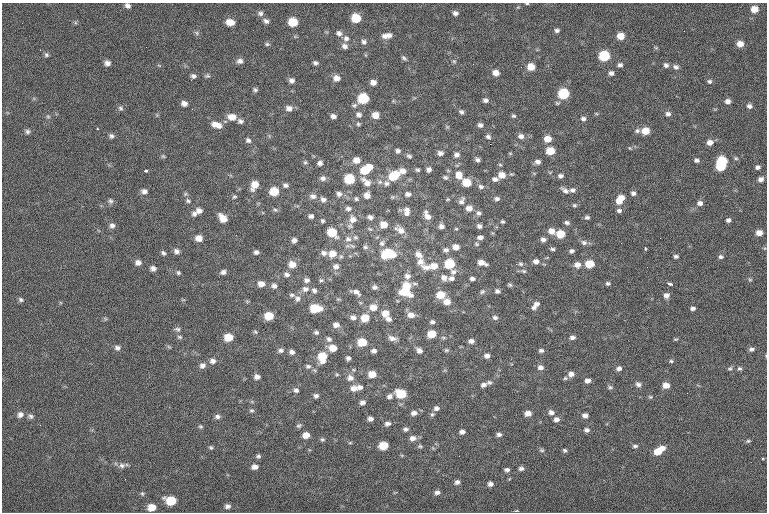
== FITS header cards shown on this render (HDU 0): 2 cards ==
NAXIS1  =                  765
NAXIS2  =                  510

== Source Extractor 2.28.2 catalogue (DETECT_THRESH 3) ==
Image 765 x 510 px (HDU 0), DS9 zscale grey, 1 PNG px = 1 image px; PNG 769 x 514 px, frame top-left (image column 1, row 510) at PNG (2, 3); no overlay
Background -1.23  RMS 9.3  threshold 27.8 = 3 sigma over >= 5 px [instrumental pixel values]
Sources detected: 361; all 361 listed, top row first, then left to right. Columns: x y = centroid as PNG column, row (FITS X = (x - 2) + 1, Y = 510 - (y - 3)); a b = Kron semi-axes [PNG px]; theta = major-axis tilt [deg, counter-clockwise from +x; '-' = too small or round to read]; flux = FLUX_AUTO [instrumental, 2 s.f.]
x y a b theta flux
527 4 4 3 - 520
127 6 6 5 - 2000
754 9 6 6 - 6600
260 13 7 7 - 1900
455 13 6 5 - 2000
356 18 7 6 - 16000
266 21 8 5 -28 2100
230 22 8 6 -7 6400
293 22 7 6 - 16000
557 30 5 4 - 1500
684 31 2 2 - 230
197 33 7 5 -38 1200
339 33 8 6 -30 2300
389 35 8 7 - 2600
384 36 8 7 - 2700
620 36 6 6 - 6900
346 38 9 8 - 2900
364 42 7 6 - 2000
267 44 7 5 0 1000
740 44 6 5 - 5200
344 46 8 7 - 2400
656 48 6 3 -19 670
40 50 3 2 - 550
46 55 6 6 - 1300
604 56 7 6 - 32000
404 58 7 4 -38 1200
240 61 8 7 - 2400
454 61 5 5 - 870
107 63 6 6 - 2900
315 63 6 4 -14 1500
620 65 5 5 - 1800
666 65 6 6 - 1800
531 67 7 6 - 8000
676 67 8 6 -18 2000
496 73 7 6 - 4000
611 73 5 5 - 2000
193 76 6 5 - 1800
207 76 6 5 - 1100
337 78 7 7 - 3900
291 80 6 5 - 2100
709 81 6 5 - 1300
373 82 6 5 - 3600
255 90 6 5 - 1200
563 94 7 6 - 32000
363 99 7 7 - 28000
485 100 6 5 - 1900
727 101 6 5 - 2600
184 103 7 5 -22 3000
354 105 7 6 - 1400
749 106 6 5 - 2000
121 108 7 6 - 1400
289 108 8 6 -9 3200
461 112 6 5 - 1400
668 114 7 6 - 2100
359 115 8 7 - 2200
376 115 6 6 - 6700
48 116 6 5 - 960
333 116 5 4 - 2400
513 116 6 5 - 1100
232 117 10 7 -9 6200
583 119 7 5 -21 1900
240 121 7 6 - 1800
214 124 9 8 - 3500
358 124 5 5 - 950
480 125 6 5 - 2000
219 126 8 7 - 3100
447 127 6 4 -1 710
27 131 7 6 - 1500
637 131 7 6 - 1600
645 131 7 6 - 8700
111 136 7 6 - 1600
521 136 7 6 - 2600
488 137 8 5 -40 1800
547 139 7 6 - 6500
248 140 6 5 - 1700
710 142 7 6 - 3500
490 144 2 2 - 3600
630 148 5 5 - 720
398 151 5 5 - 1700
550 151 7 6 - 12000
440 153 6 5 - 2400
457 155 6 6 - 2300
163 156 6 4 -43 870
409 156 6 5 - 1200
736 158 6 5 - 880
356 160 8 7 - 5100
477 160 5 4 - 1700
696 160 6 5 - 1600
722 161 7 6 - 27000
305 162 6 5 - 1000
538 162 7 5 -15 2300
320 163 5 4 - 2100
500 165 5 4 - 780
369 167 6 5 - 4600
720 167 7 5 -9 18000
758 167 5 4 - 1600
429 169 5 5 - 2100
365 170 10 8 13 13000
417 170 6 5 - 1100
145 171 4 3 - 1300
403 171 9 7 -12 3900
459 175 10 8 -73 6000
502 175 8 7 - 5300
393 176 11 8 33 17000
560 176 6 5 - 1800
445 177 7 6 - 1400
323 178 7 6 - 2300
349 179 7 6 - 24000
495 179 8 6 0 2100
761 179 6 5 - 2500
366 182 16 8 -42 5500
380 182 7 6 - 1800
386 183 7 6 - 1900
466 183 7 6 - 14000
254 185 9 6 61 7000
285 185 7 5 -20 1800
481 187 7 6 - 1900
565 190 10 5 -37 2400
572 190 7 5 -2 1900
144 191 8 6 -3 2400
274 191 7 6 - 13000
633 193 6 5 - 1900
339 194 7 6 - 2400
408 194 8 6 -4 2400
367 195 7 7 - 4200
313 196 10 7 -11 2700
234 197 6 5 - 1000
392 197 6 5 - 1000
621 198 9 7 41 5800
323 199 8 6 -29 2300
356 199 6 5 - 1200
448 199 5 4 - 710
497 199 6 5 - 1700
110 201 8 6 -71 1600
188 201 6 5 - 1200
462 201 11 6 59 2300
619 201 7 5 -35 3300
700 203 7 6 - 2400
574 205 6 4 -14 970
348 208 8 7 - 2200
469 208 8 7 - 4000
199 210 7 6 - 2900
275 210 6 5 - 1100
407 210 9 6 -3 2700
619 211 6 5 - 1500
406 213 9 8 - 3100
479 213 7 6 - 1700
194 214 8 7 - 2000
311 216 5 4 - 1700
427 216 12 7 -61 4600
370 217 7 5 -21 2200
587 217 6 5 - 1400
223 218 9 6 -46 6900
353 219 11 10 - 4700
728 220 5 4 - 1700
322 221 5 5 - 1000
503 222 4 3 - 830
567 223 6 5 - 1500
383 224 7 7 - 7400
112 225 7 7 - 2300
441 226 6 6 - 2400
479 226 5 5 - 2000
370 229 8 4 -35 980
456 229 5 4 - 680
400 230 14 8 -34 5300
551 231 8 7 - 4300
332 232 8 6 -35 16000
759 233 6 5 - 4800
560 234 7 6 - 12000
236 235 3 2 - 570
355 237 7 6 - 1500
480 237 6 5 - 2300
199 238 7 6 - 4800
660 238 2 2 - 520
348 239 9 7 -3 3000
294 240 5 5 - 2200
543 240 6 5 - 2200
584 242 9 7 -17 1900
382 243 9 8 - 2500
476 244 6 4 -27 810
352 246 10 4 -22 1500
365 247 7 5 -4 1500
456 247 6 5 - 4600
645 248 4 3 - 900
552 249 6 4 -1 1100
446 250 8 6 -2 1800
176 251 7 6 - 2200
572 251 5 4 - 1500
256 252 5 4 - 1700
163 253 6 4 -46 1300
324 253 7 6 - 2600
332 254 9 8 - 7100
388 254 11 8 3 29000
419 255 10 7 -41 4500
358 256 2 2 - 530
676 256 5 4 - 1300
721 257 6 5 - 1300
420 261 11 10 - 4600
536 261 7 6 - 2800
138 262 7 6 - 2800
482 263 8 5 -16 4700
292 264 8 7 - 5600
450 264 7 6 - 22000
516 264 3 2 - 1100
521 264 6 5 - 1300
589 264 6 6 - 14000
577 265 7 7 - 3900
336 266 8 8 - 2800
434 266 9 7 3 6600
427 267 14 8 -6 4900
647 267 2 2 - 560
153 268 6 5 - 2400
524 271 7 5 -16 1200
223 272 6 5 - 2100
453 272 9 8 - 2500
178 273 6 5 - 1100
286 274 7 6 - 2100
407 276 8 7 - 3000
444 277 9 8 - 3200
451 278 7 5 6 2200
472 279 6 4 -4 1900
306 280 6 5 - 2100
321 280 6 5 - 1100
750 280 6 4 -1 800
608 283 5 4 - 1100
261 284 7 6 - 4500
670 284 6 3 -24 1500
407 285 9 7 -8 9300
510 285 5 4 - 1100
274 286 7 6 - 2300
374 287 6 5 - 1900
305 289 9 8 - 3100
314 291 7 6 - 1800
497 291 5 5 - 1600
356 292 11 5 -26 3000
405 292 11 7 -18 16000
482 292 7 6 - 1300
292 295 7 5 0 1400
441 295 8 6 -5 11000
666 295 6 5 - 2800
297 299 9 8 - 2800
338 299 6 3 -17 770
21 300 7 5 -34 1400
247 301 6 4 -18 770
447 302 7 6 - 5700
536 304 8 6 17 2300
373 307 9 8 - 6200
534 307 7 5 -8 1700
315 308 9 6 -1 18000
693 308 5 4 - 1900
385 313 7 7 - 6900
411 315 8 6 -8 4500
269 316 7 6 - 14000
353 317 8 6 -4 2500
495 317 7 6 - 1700
365 318 7 6 - 11000
105 319 6 4 -55 810
388 319 6 5 - 2400
432 322 6 4 -3 1600
336 325 7 6 - 3100
177 329 8 6 -9 1500
255 332 6 5 - 1000
316 332 6 5 - 1400
432 334 6 5 - 12000
180 337 7 5 -3 1100
228 337 7 6 - 11000
572 337 6 5 - 1900
392 338 10 5 -14 2900
329 339 7 6 - 1900
675 339 6 4 17 720
471 341 6 4 2 2500
362 342 7 6 - 15000
117 348 7 6 - 2000
333 348 8 6 -11 7600
751 349 7 5 10 1900
281 350 8 6 8 2000
419 350 6 5 - 2900
446 350 7 5 -13 1100
541 350 6 5 - 1600
374 351 5 4 - 2000
292 352 6 5 - 2300
487 356 6 5 - 2600
766 356 5 3 - 470
322 357 10 8 87 14000
348 358 5 4 - 1700
213 361 7 7 - 2500
671 361 6 4 -2 960
202 365 8 7 - 2600
308 366 8 6 -1 1700
540 367 7 6 - 2400
619 368 6 5 - 2100
730 368 6 5 - 1200
739 369 6 6 - 1300
337 374 5 4 - 780
372 374 6 5 - 8100
571 374 7 6 - 3300
257 377 6 5 - 2600
350 378 9 8 - 3200
565 378 6 4 43 940
587 381 6 4 1 2700
489 382 7 5 -6 1300
638 384 8 6 -30 2000
483 385 8 6 14 2100
666 385 7 6 - 4900
360 387 7 6 - 2300
610 387 7 5 -10 1200
354 388 9 7 0 4100
296 390 7 6 - 1900
687 393 2 2 - 390
401 394 8 6 -20 20000
316 396 6 5 - 1800
390 396 7 5 32 2200
650 397 5 4 - 830
362 402 5 4 - 2300
436 408 7 6 - 2100
252 410 6 5 - 1100
551 412 7 6 - 2400
414 413 8 6 8 2600
528 413 6 5 - 4100
432 414 6 6 - 1200
20 415 8 7 - 2800
585 415 6 5 - 2700
31 416 8 6 -19 1700
217 416 7 5 1 1800
370 419 5 5 - 2200
556 419 7 6 - 2600
387 424 7 5 11 2200
40 425 2 2 - 320
299 425 7 5 25 1200
201 426 5 5 - 920
406 429 6 5 - 1600
587 430 7 5 -3 2000
462 432 5 4 - 2200
499 434 6 5 - 1800
306 435 6 5 - 5800
413 438 8 6 10 3500
322 439 6 5 - 1000
748 441 7 4 1 1000
350 443 5 3 - 650
383 445 7 6 - 14000
420 446 7 5 11 1000
635 446 6 4 0 1300
211 448 6 4 -54 910
662 448 7 5 -13 3900
542 450 6 5 - 1000
565 450 5 5 - 1100
658 452 7 6 - 8800
258 456 5 5 - 1300
763 458 4 3 - 620
122 465 9 7 -3 2400
255 467 6 5 - 3300
521 468 6 5 - 2000
507 470 5 4 - 1700
457 482 6 5 - 2000
490 484 6 5 - 2200
437 492 6 5 - 2200
142 494 6 5 - 1000
171 501 8 6 -11 19000
227 506 6 5 - 2000
152 507 7 6 - 7900
516 511 5 3 - 550
At the frame edge (FLAGS 8, measured only in part): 3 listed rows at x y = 527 4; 127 6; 766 356